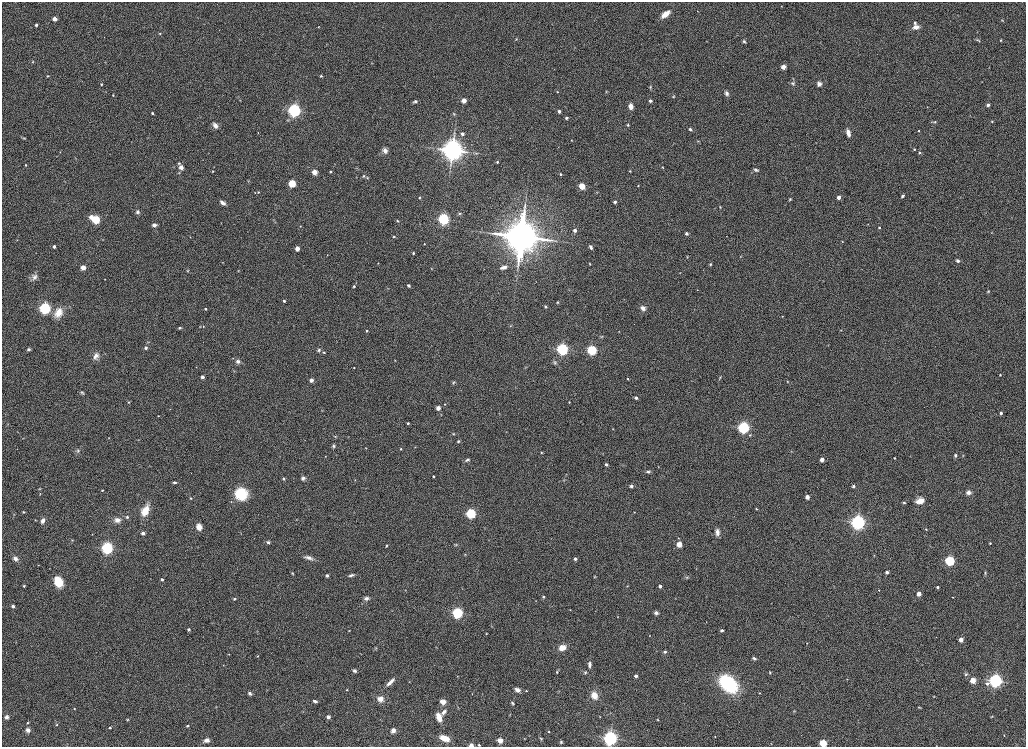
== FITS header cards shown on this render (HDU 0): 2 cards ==
NAXIS1  =                 2048
NAXIS2  =                 1489

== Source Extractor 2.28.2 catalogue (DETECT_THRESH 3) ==
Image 2048 x 1489 px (HDU 0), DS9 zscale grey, zoomed out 1/2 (1 PNG px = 2 x 2 image px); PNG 1028 x 749 px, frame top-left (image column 1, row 1489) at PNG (2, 2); no overlay
Background 1160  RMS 5.8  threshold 17.4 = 3 sigma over >= 5 px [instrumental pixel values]
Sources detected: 362; all 362 listed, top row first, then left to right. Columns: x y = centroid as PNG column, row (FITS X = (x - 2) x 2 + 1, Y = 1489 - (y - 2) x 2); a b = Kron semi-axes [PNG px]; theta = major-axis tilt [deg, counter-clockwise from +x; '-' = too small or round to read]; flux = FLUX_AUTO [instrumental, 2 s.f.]
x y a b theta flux
781 6 2 2 - 4.7e+02
697 11 2 1 - 3.4e+02
665 14 10 4 37 1.2e+04
54 19 3 3 - 1.3e+04
1002 20 4 2 - 8.2e+02
915 23 3 3 - 2.6e+03
36 25 2 2 - 2.7e+03
318 27 2 2 - 6.7e+02
916 27 6 4 12 7.5e+03
160 33 3 3 - 9.6e+02
516 39 4 3 - 8.2e+02
978 40 7 3 -20 1.5e+03
1001 40 3 3 - 1.2e+03
707 41 2 2 - 3.8e+02
744 41 4 3 - 2.0e+03
575 47 2 2 - 4.3e+02
33 62 4 3 - 1.0e+03
371 63 4 2 - 6.4e+02
783 67 3 3 - 1.7e+04
989 67 2 2 - 3.7e+02
47 76 3 2 - 7.3e+02
321 76 3 2 - 1.9e+03
982 82 2 2 - 2.7e+02
793 83 6 4 26 2.4e+03
101 84 2 2 - 8.8e+02
819 84 5 4 - 4.6e+03
650 87 5 3 - 1.3e+03
606 91 4 2 - 8.0e+02
557 92 3 2 - 8.2e+02
726 93 6 4 -77 3.5e+03
113 95 2 2 - 9.8e+02
673 97 4 3 - 1.2e+03
240 100 3 2 - 4.5e+02
464 100 3 3 - 2.1e+04
415 101 4 3 - 3.1e+03
650 101 3 2 - 4.4e+03
988 105 3 2 - 4.5e+03
631 106 6 4 87 6.9e+03
927 107 3 2 - 4.1e+02
294 110 6 6 - 2.0e+05
559 111 3 3 - 5.0e+03
152 113 2 2 - 1.9e+03
454 114 5 3 - 1.0e+03
566 118 3 2 - 2.8e+03
287 120 4 3 - 1.2e+03
992 121 3 2 - 1.0e+03
935 122 6 3 1 1.9e+03
215 125 6 4 -54 7.1e+03
628 125 4 3 - 1.2e+03
690 129 4 3 - 2.2e+03
918 131 2 2 - 9.4e+02
258 133 2 2 - 5.1e+02
848 133 6 3 -74 8.0e+03
462 134 3 3 - 5.6e+03
24 138 5 3 - 1.2e+03
571 140 3 3 - 6.5e+02
698 141 5 3 - 9.1e+02
558 147 2 2 - 3.9e+02
914 149 2 2 - 1.1e+03
385 150 6 6 - 6.6e+03
452 150 10 10 - 4.5e+05
60 152 2 2 - 4.6e+02
919 153 3 2 - 1.3e+03
497 162 2 2 - 1.7e+03
179 163 4 3 - 1.4e+03
25 165 2 2 - 1.2e+03
181 167 6 6 - 5.0e+03
662 167 3 2 - 7.7e+02
756 170 6 3 -27 2.4e+03
213 171 3 2 - 8.9e+02
330 171 3 2 - 1.8e+03
630 171 3 3 - 1.2e+03
314 172 3 3 - 2.7e+04
179 173 3 3 - 8.7e+02
560 174 2 2 - 1.4e+03
363 176 5 4 - 1.9e+03
367 178 4 3 - 1.1e+03
248 181 4 2 - 7.0e+02
292 183 3 3 - 9.2e+04
582 186 3 3 - 4.9e+04
638 186 2 2 - 7.8e+02
255 192 3 3 - 6.2e+02
258 192 3 3 - 1.0e+03
903 196 4 3 - 2.5e+03
419 197 3 3 - 1.1e+03
839 197 3 3 - 8.5e+03
790 199 4 3 - 1.1e+03
615 202 4 4 - 2.4e+03
222 203 7 4 -38 4.3e+03
720 207 4 3 - 9.2e+02
137 212 4 4 - 3.1e+03
459 214 5 4 - 1.6e+03
91 217 3 3 - 1.3e+04
443 219 5 5 - 1.5e+05
96 220 3 3 - 1.4e+05
397 221 4 3 - 1.3e+03
868 224 2 2 - 4.6e+02
154 225 5 4 - 4.2e+03
300 226 3 3 - 6.9e+02
879 227 2 2 - 1.4e+03
575 230 3 3 - 6.4e+03
992 232 3 2 - 3.9e+02
686 233 3 3 - 2.5e+03
726 236 2 1 - 2.8e+02
190 237 2 2 - 4.3e+02
394 237 3 2 - 1.3e+03
522 237 17 17 - 1.1e+06
17 240 2 2 - 3.8e+02
102 240 2 2 - 4.6e+02
842 242 2 2 - 6.4e+02
424 244 2 2 - 9.8e+02
54 246 2 2 - 4.1e+03
591 247 5 3 - 3.6e+03
297 249 3 3 - 1.5e+04
413 253 2 2 - 1.6e+03
327 255 3 2 - 4.1e+02
687 257 4 3 - 9.6e+02
957 261 3 2 - 4.6e+03
222 262 2 1 - 3.9e+02
378 263 2 2 - 7.1e+02
590 264 4 2 - 9.7e+02
710 264 4 3 - 1.4e+03
83 267 3 3 - 2.2e+04
504 267 8 4 16 5.8e+03
431 268 3 3 - 6.6e+02
188 271 4 3 - 9.0e+02
238 271 3 3 - 6.7e+02
680 272 3 2 - 4.9e+02
34 277 10 7 37 6.0e+03
105 279 2 1 - 4.2e+02
408 285 4 3 - 1.9e+03
354 286 3 3 - 2.1e+03
569 290 4 2 - 6.9e+02
697 290 2 1 - 3.3e+02
988 291 3 3 - 1.2e+03
284 301 2 2 - 2.5e+03
557 302 2 2 - 1.0e+03
546 306 3 3 - 1.3e+03
45 308 6 6 - 1.4e+05
643 308 6 5 - 6.3e+03
205 309 2 2 - 1.4e+03
58 313 12 9 66 1.7e+04
782 316 3 2 - 5.9e+02
203 326 3 3 - 8.7e+02
510 326 4 3 - 1.1e+03
180 328 3 3 - 1.7e+03
841 330 3 2 - 5.2e+02
366 331 3 2 - 2.3e+03
619 331 2 1 - 3.8e+02
602 336 6 3 13 1.3e+03
146 348 4 4 - 2.7e+03
28 349 5 4 - 1.9e+03
562 349 6 6 - 1.1e+05
319 350 6 5 - 2.5e+03
592 350 4 4 - 1.3e+05
324 352 3 3 - 1.4e+03
96 356 11 7 41 7.4e+03
238 361 5 5 - 3.8e+03
395 361 3 2 - 6.1e+02
554 363 6 4 -35 1.9e+03
526 367 3 2 - 7.1e+02
354 368 3 2 - 6.7e+02
234 371 5 2 - 7.7e+02
1000 375 2 2 - 1.1e+03
202 377 3 2 - 6.8e+03
720 378 6 2 61 1.2e+03
628 379 2 2 - 1.5e+03
311 380 3 3 - 4.7e+03
787 381 2 2 - 5.6e+02
453 383 6 4 36 1.8e+03
82 392 6 4 -35 1.9e+03
636 398 3 2 - 4.9e+03
129 402 4 3 - 1.2e+03
569 402 2 2 - 8.4e+02
445 404 2 2 - 5.9e+02
438 408 3 3 - 1.4e+04
170 409 3 2 - 6.5e+02
322 410 3 2 - 5.6e+02
1001 413 2 2 - 4.4e+03
158 416 3 2 - 5.7e+02
408 423 3 2 - 2.1e+03
8 424 3 3 - 7.0e+02
744 428 6 6 - 1.3e+05
613 429 3 2 - 6.4e+02
453 434 4 3 - 1.1e+03
750 435 4 3 - 1.3e+03
335 436 4 3 - 1.1e+03
23 438 4 2 - 7.2e+02
109 438 3 2 - 6.5e+02
138 440 3 2 - 5.9e+02
458 441 4 4 - 1.9e+03
333 446 5 4 - 2.4e+03
415 447 4 3 - 8.2e+02
366 448 3 2 - 5.5e+02
401 449 3 3 - 1.3e+03
78 450 6 5 - 2.7e+03
541 452 3 3 - 1.0e+03
955 455 4 3 - 2.3e+03
963 455 4 3 - 7.2e+02
325 456 3 2 - 5.1e+02
894 458 2 2 - 1.0e+03
467 460 7 4 21 2.6e+03
822 460 3 3 - 1.2e+04
606 464 3 2 - 4.1e+03
648 472 5 3 - 2.6e+03
433 476 2 2 - 1.9e+03
303 478 5 5 - 3.5e+03
284 479 4 3 - 1.7e+03
355 480 3 3 - 7.8e+02
564 480 3 2 - 8.2e+02
175 482 3 2 - 2.5e+03
631 486 4 3 - 2.8e+03
853 486 3 3 - 3.9e+03
40 489 3 3 - 9.1e+02
102 490 2 2 - 1.2e+03
968 492 6 5 - 5.7e+03
40 494 3 3 - 6.5e+02
241 494 13 12 - 3.8e+04
807 497 3 3 - 1.1e+04
191 498 3 2 - 9.6e+02
918 501 7 6 - 6.1e+03
921 501 9 7 74 9.4e+03
904 503 5 3 - 1.6e+03
756 509 3 2 - 9.6e+02
145 511 10 6 61 2.5e+04
23 512 3 3 - 1.3e+03
354 512 3 2 - 5.0e+02
634 512 3 2 - 6.1e+02
471 513 4 4 - 1.3e+05
14 515 3 3 - 7.1e+02
127 517 3 3 - 1.8e+03
35 520 3 2 - 6.7e+02
117 520 7 5 6 7.3e+03
296 520 2 2 - 5.3e+02
43 521 5 3 - 6.6e+03
856 522 5 4 - 7.6e+04
859 522 8 5 -89 1.4e+05
199 527 6 5 - 1.0e+04
926 529 3 3 - 7.6e+02
717 532 7 5 -87 5.6e+03
143 533 4 3 - 3.8e+03
92 535 2 2 - 4.3e+02
678 538 3 2 - 7.1e+02
72 540 3 3 - 8.4e+02
268 542 4 3 - 2.4e+03
990 543 2 2 - 1.2e+03
456 544 5 4 - 1.5e+03
679 544 3 3 - 3.2e+04
386 546 4 3 - 1.3e+03
107 548 6 5 - 1.5e+05
465 554 3 3 - 7.7e+02
874 555 3 3 - 6.0e+02
309 558 14 4 -14 6.7e+03
15 559 6 5 - 5.8e+03
575 559 3 2 - 3.8e+03
950 561 5 5 - 1.1e+05
38 565 2 2 - 4.2e+02
696 569 3 2 - 3.1e+02
887 572 3 3 - 4.4e+03
292 573 4 3 - 1.1e+03
985 573 6 3 90 1.4e+03
327 575 3 2 - 5.0e+03
351 575 8 3 12 3.4e+03
595 577 4 3 - 1.0e+03
687 577 5 4 - 1.5e+03
162 579 2 2 - 3.4e+03
58 582 8 6 -65 3.2e+04
24 586 3 3 - 1.1e+03
627 586 3 2 - 6.8e+02
660 586 3 2 - 5.1e+03
937 587 3 2 - 2.7e+03
405 590 3 2 - 4.5e+02
879 590 3 3 - 8.8e+02
919 594 3 3 - 1.7e+04
543 597 3 3 - 1.6e+03
953 597 3 2 - 7.6e+02
366 598 7 5 2 4.1e+03
675 598 3 2 - 5.0e+02
234 599 2 2 - 2.8e+03
362 603 2 2 - 4.4e+02
13 606 2 2 - 5.3e+03
570 610 3 2 - 5.5e+02
457 613 5 5 - 1.4e+05
656 613 5 5 - 3.7e+03
618 617 3 2 - 5.8e+02
706 621 2 1 - 2.8e+02
491 626 4 2 - 7.2e+02
188 629 3 3 - 2.0e+03
349 630 3 2 - 5.9e+02
722 630 5 4 - 1.9e+03
486 634 3 2 - 6.6e+02
649 636 3 2 - 6.3e+02
961 640 3 3 - 1.6e+04
807 643 3 3 - 7.3e+02
436 647 3 2 - 6.5e+02
376 648 5 4 - 1.5e+03
562 648 7 6 - 1.2e+04
665 652 5 4 - 2.5e+03
228 654 4 2 - 6.5e+02
257 656 3 3 - 9.5e+02
754 658 5 3 - 2.2e+03
589 665 5 3 - 4.4e+03
354 671 5 3 - 2.6e+03
557 672 3 2 - 1.2e+03
585 672 4 3 - 1.2e+03
770 672 3 3 - 1.0e+03
966 674 6 5 - 2.3e+03
457 676 3 2 - 4.5e+02
636 676 3 2 - 6.4e+03
847 679 3 2 - 7.7e+02
973 680 3 3 - 3.2e+04
996 681 6 6 - 1.7e+05
390 682 13 4 43 7.5e+03
728 684 20 12 -44 1.0e+05
987 684 4 4 - 4.0e+03
347 690 3 2 - 7.8e+02
517 690 7 5 -27 5.4e+03
526 691 2 2 - 7.9e+02
250 693 4 3 - 3.8e+03
760 693 2 2 - 5.5e+02
472 694 3 2 - 5.0e+02
594 695 7 6 - 1.5e+04
934 696 3 3 - 9.2e+02
380 699 6 6 - 9.9e+03
315 701 6 3 -27 3.1e+03
443 702 6 5 - 8.2e+03
512 703 5 3 - 1.8e+03
216 707 3 2 - 6.2e+02
458 707 4 2 - 5.9e+02
919 707 5 3 - 9.9e+02
74 709 2 2 - 6.8e+02
303 711 3 2 - 5.1e+02
794 711 4 2 - 7.5e+02
444 712 8 4 53 4.7e+03
7 717 4 4 - 4.4e+03
328 717 3 3 - 8.2e+03
439 717 7 4 -71 1.8e+04
600 717 2 2 - 4.2e+02
992 717 4 3 - 9.4e+02
127 720 4 3 - 1.3e+03
658 720 4 3 - 9.7e+02
28 723 3 3 - 1.2e+03
57 724 4 3 - 9.2e+02
187 726 4 3 - 1.8e+03
110 728 2 2 - 2.1e+03
28 730 5 5 - 6.0e+03
393 730 6 5 - 6.6e+03
548 731 2 2 - 6.5e+02
1004 735 2 2 - 6.1e+02
715 736 3 2 - 6.7e+02
444 738 8 4 -20 2.2e+04
524 738 3 2 - 6.3e+02
610 738 7 7 - 1.8e+05
541 739 4 4 - 1.6e+03
206 740 7 5 9 5.9e+03
500 740 4 4 - 1.2e+04
561 742 4 3 - 1.4e+03
823 743 3 3 - 8.9e+04
771 744 3 2 - 5.3e+02
471 745 5 3 - 4.6e+03
479 745 2 2 - 1.5e+03
936 746 3 2 - 4.2e+02
At the frame edge (FLAGS 8, measured only in part): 4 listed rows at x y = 823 743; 471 745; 479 745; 936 746